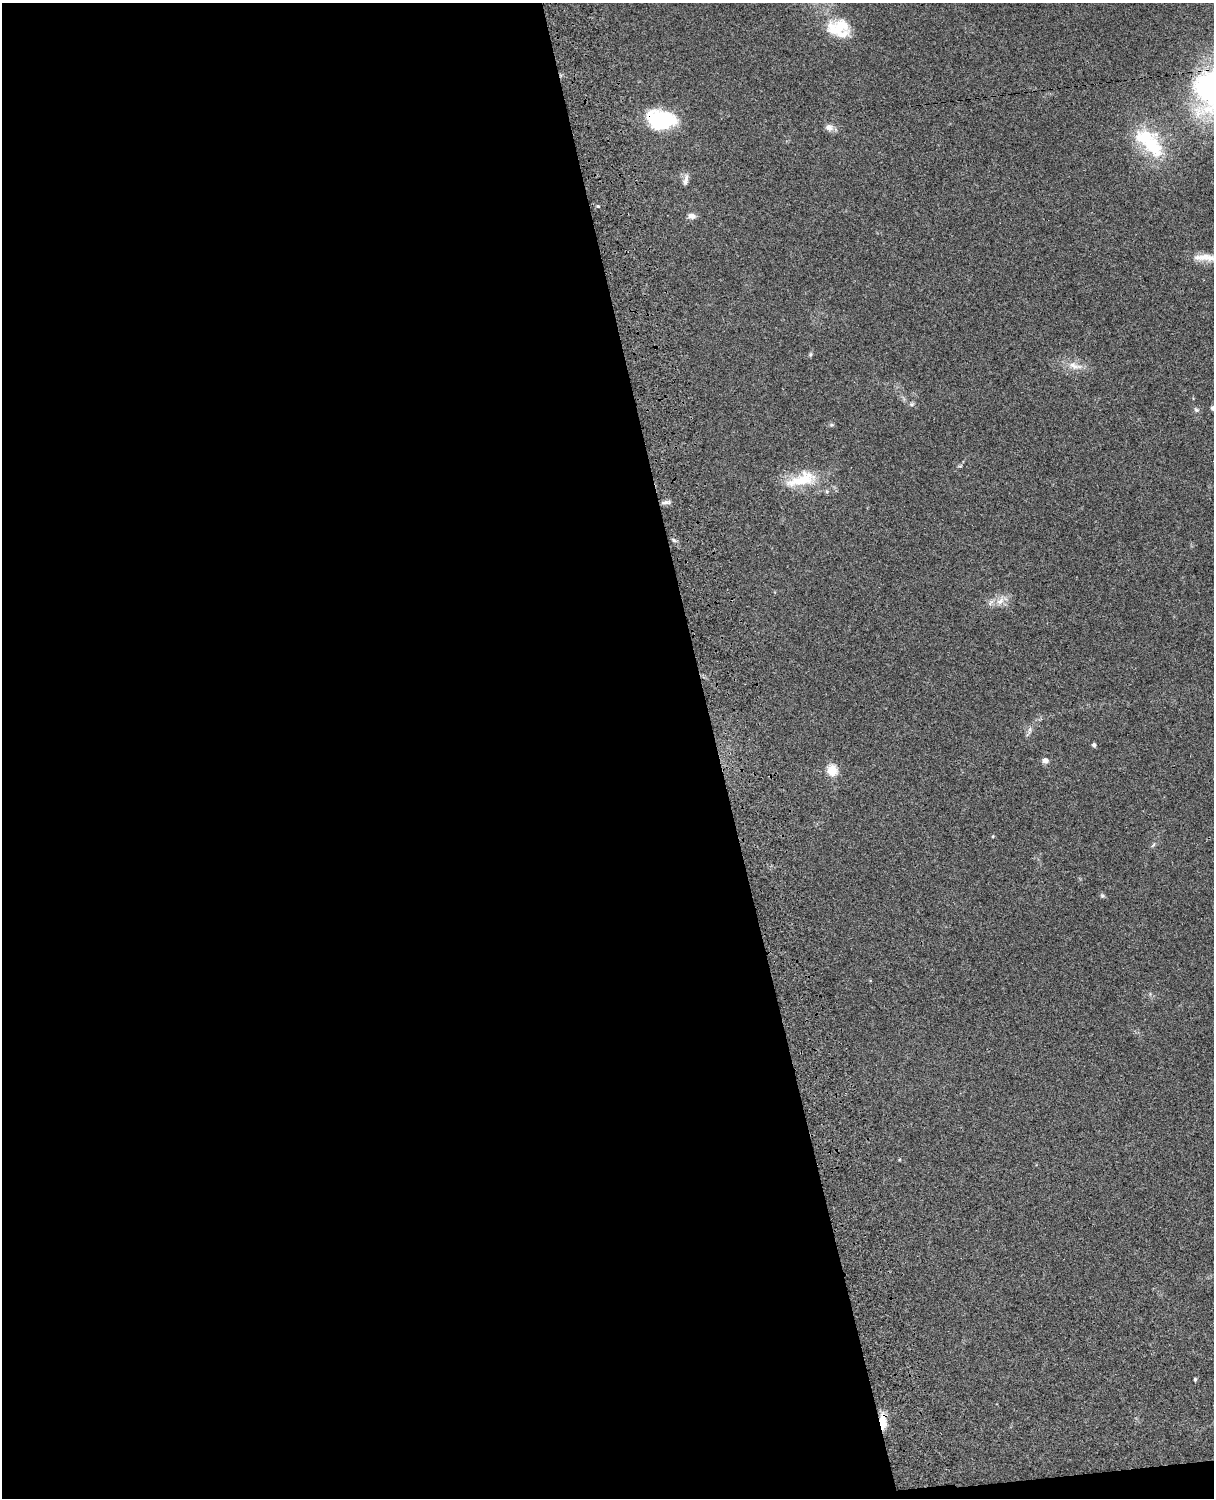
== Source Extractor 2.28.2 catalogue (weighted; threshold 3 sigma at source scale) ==
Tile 9 of 4 x 3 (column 1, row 3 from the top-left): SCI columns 121-1332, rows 277-1772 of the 5087 x 4926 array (HDU 1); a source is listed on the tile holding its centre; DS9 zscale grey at full resolution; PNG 1216 x 1500 px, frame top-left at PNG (2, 3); no overlay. Shown black and unused: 60% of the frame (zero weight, under 3 of 4 exposures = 6% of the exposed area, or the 3 px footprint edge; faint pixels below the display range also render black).
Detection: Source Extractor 2.28.2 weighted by HDU 2 'WHT'; one run over the whole footprint, this tile lists its part. Background 0.0773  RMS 0.0058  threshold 0.0261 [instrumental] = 3 sigma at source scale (4.5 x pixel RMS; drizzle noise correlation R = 1.50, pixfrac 1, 0.05/0.05 arcsec/px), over >= 5 px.
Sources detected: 28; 2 inside a brighter listed object's ellipse — not listed separately; the other 26 listed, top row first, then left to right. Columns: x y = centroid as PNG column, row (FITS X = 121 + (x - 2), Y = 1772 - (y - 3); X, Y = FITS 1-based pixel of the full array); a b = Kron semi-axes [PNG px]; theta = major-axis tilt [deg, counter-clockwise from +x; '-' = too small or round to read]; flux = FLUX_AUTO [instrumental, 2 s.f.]
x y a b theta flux
838 28 32 23 -11 21
661 120 28 18 -11 44
829 127 11 9 -9 3
1151 146 40 24 -46 31
686 180 17 6 78 2.9
598 206 4 4 - 0.68
692 216 10 7 -9 2.8
1206 257 26 10 -7 7.7
810 354 6 4 89 0.81
1075 366 23 9 -14 6.5
911 404 7 5 26 1.1
1213 408 7 6 - 1.3
1196 410 8 6 -38 1.3
802 479 43 17 15 21
666 502 13 5 0 1.8
674 540 7 4 -37 1
1000 601 14 8 51 4.5
1029 731 18 5 67 2.3
1094 745 5 5 - 1.1
1045 761 7 6 - 2.7
832 770 6 5 - 37
993 836 4 3 - 0.51
1153 845 8 4 54 1
1102 896 6 5 - 0.96
1195 1379 4 3 - 0.85
883 1421 19 7 -87 9.1
Overlapping masked pixels (flux is a lower limit): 2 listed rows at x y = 661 120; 883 1421
Isophote crosses this tile's border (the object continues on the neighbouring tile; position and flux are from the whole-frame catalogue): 3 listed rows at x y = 838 28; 1206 257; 1213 408